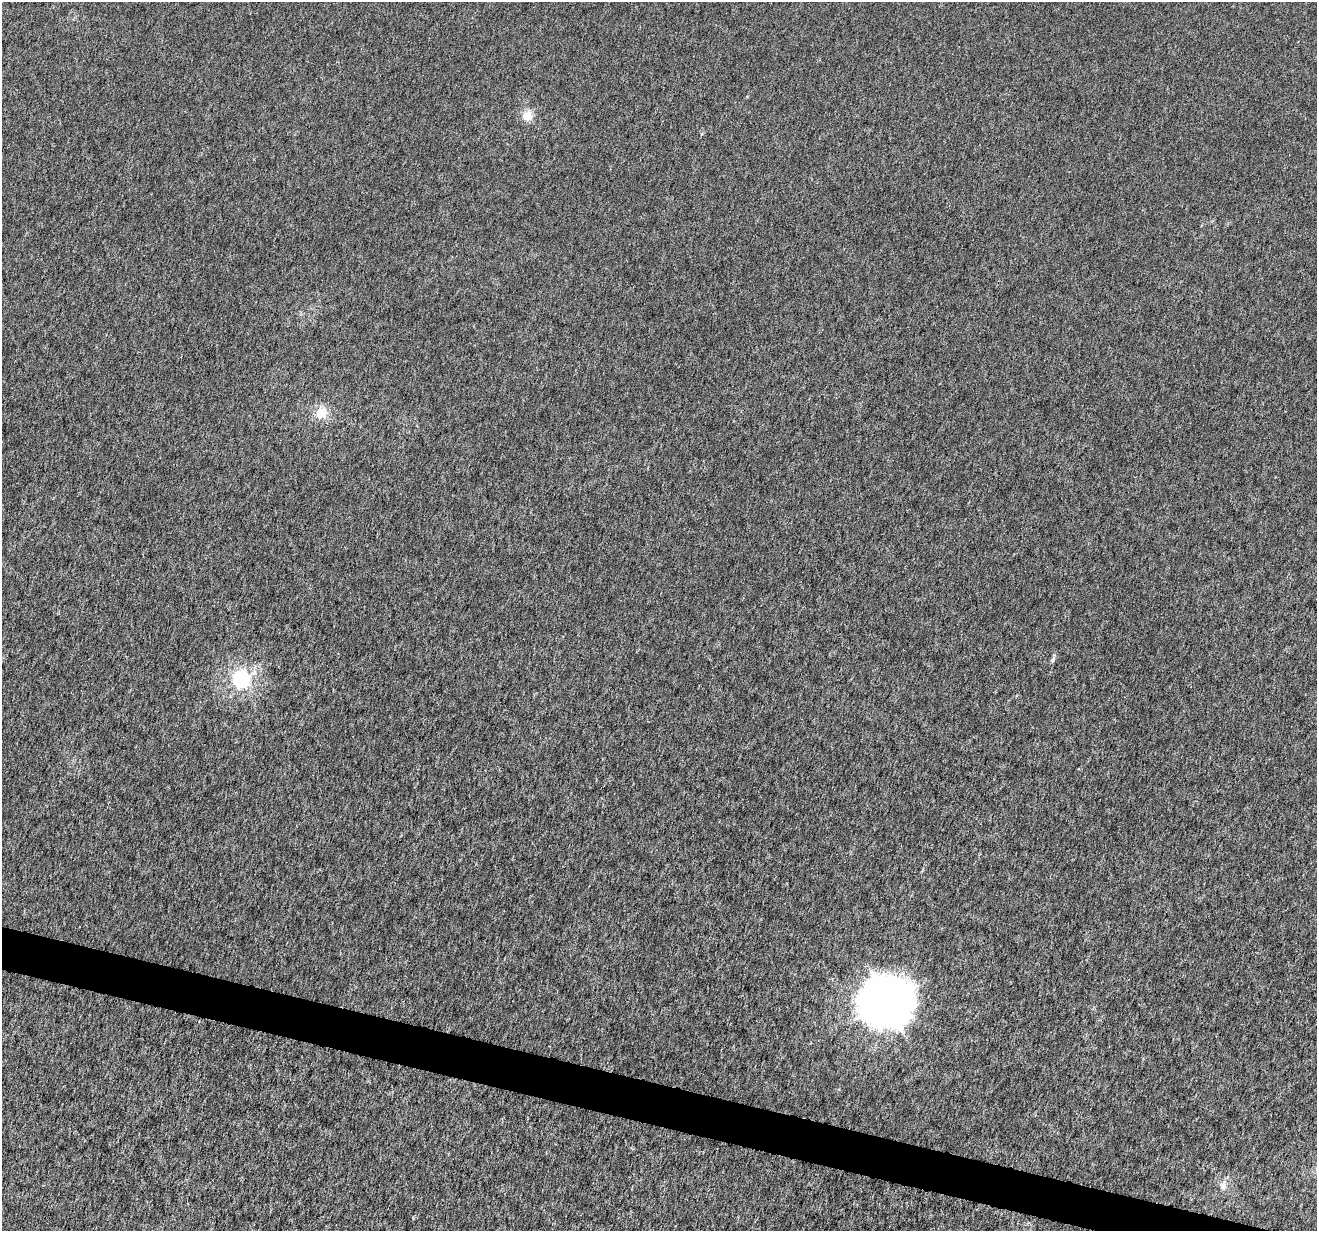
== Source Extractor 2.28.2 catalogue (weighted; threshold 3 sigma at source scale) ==
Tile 6 of 4 x 4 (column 2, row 2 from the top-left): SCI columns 1326-2640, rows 2740-3968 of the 5271 x 5418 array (HDU 1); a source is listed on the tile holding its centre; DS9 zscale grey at full resolution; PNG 1319 x 1233 px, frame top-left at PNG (2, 2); no overlay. Shown black and unused: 3% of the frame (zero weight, under 4 of 8 exposures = <1% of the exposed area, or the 3 px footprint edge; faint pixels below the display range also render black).
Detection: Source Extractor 2.28.2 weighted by HDU 2 'WHT'; one run over the whole footprint, this tile lists its part. Background -1.52e-05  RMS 7.5e-04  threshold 0.00307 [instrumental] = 3 sigma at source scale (4.09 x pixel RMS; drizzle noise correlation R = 1.36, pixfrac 0.8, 0.0396/0.0396 arcsec/px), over >= 5 px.
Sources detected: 6; all 6 listed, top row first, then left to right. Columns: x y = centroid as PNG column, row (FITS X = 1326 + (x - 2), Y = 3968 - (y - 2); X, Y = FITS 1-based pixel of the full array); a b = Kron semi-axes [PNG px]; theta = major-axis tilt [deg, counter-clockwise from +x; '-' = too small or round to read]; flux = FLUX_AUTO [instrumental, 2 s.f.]
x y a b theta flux
527 116 11 11 - 0.91
321 413 16 13 39 1.1
1053 659 9 5 54 0.16
241 679 6 6 - 22
887 1002 17 16 - 200
1223 1186 11 8 90 0.41